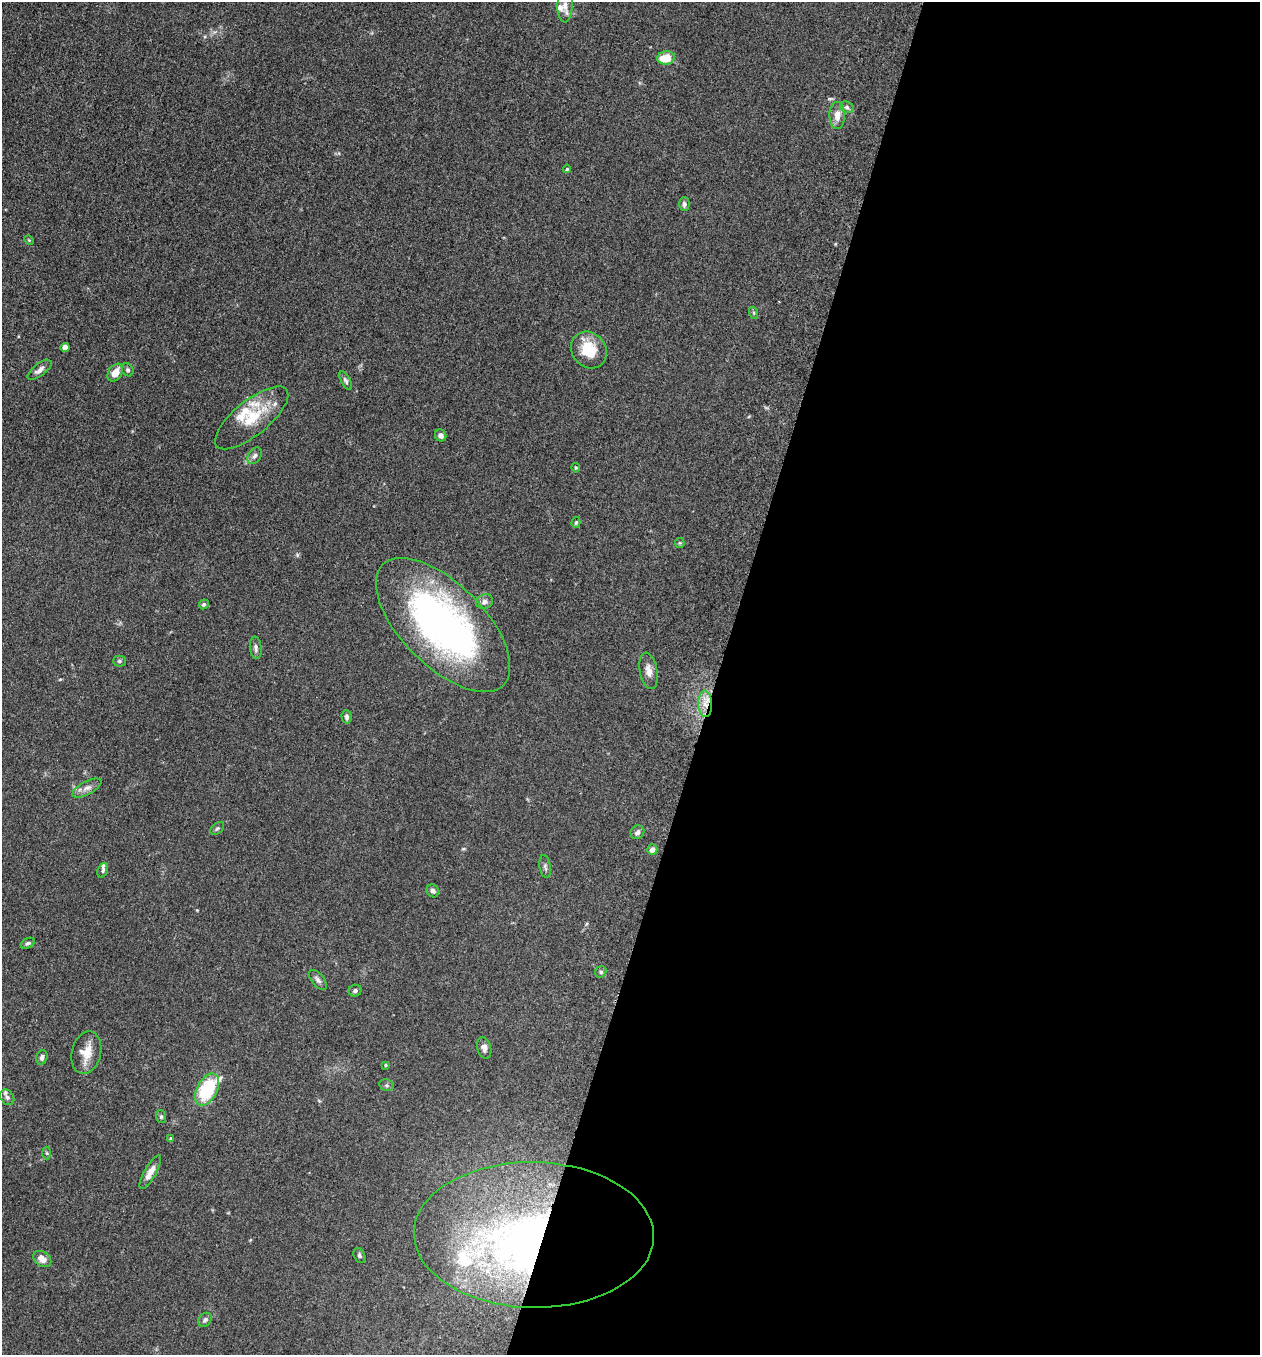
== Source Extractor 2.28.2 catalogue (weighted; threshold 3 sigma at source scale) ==
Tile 12 of 4 x 4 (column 4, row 3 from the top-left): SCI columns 3971-5228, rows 1370-2722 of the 5507 x 5462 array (HDU 1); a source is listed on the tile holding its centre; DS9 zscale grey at full resolution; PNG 1262 x 1357 px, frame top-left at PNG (2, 2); each listed source drawn as its Kron ellipse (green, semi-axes under 4 px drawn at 4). Shown black and unused: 43% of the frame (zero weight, under 3 of 5 exposures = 3% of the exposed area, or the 3 px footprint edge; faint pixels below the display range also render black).
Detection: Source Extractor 2.28.2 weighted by HDU 2 'WHT'; one run over the whole footprint, this tile lists its part. Background 0.0767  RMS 0.0066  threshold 0.0296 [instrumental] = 3 sigma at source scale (4.5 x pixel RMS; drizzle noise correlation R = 1.50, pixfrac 1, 0.05/0.05 arcsec/px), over >= 5 px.
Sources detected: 66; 2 inside a brighter object's white glare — neither listed nor drawn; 10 inside a brighter listed object's ellipse — not listed separately; the other 54 listed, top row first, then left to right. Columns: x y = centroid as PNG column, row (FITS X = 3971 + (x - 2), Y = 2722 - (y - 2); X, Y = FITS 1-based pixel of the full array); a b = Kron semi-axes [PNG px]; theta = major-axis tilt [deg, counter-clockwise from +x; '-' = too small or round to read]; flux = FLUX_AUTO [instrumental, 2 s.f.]
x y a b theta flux
565 5 17 7 87 4.8
666 58 9 6 12 12
847 107 7 5 -24 1.5
837 116 13 7 -89 5.8
567 169 4 4 - 0.78
684 204 7 5 90 1.8
29 240 5 4 - 0.65
754 313 6 4 -72 0.81
65 347 4 4 - 7.7
589 350 19 16 -50 18
40 370 14 6 38 3.4
128 370 7 5 -64 1.4
115 373 10 6 55 6.2
346 381 10 4 -62 1.5
252 418 45 17 39 24
441 435 6 5 - 2.3
255 456 9 6 56 2.1
576 468 5 4 - 0.76
576 522 5 4 - 0.96
680 543 5 5 - 0.76
485 602 8 7 - 2.6
204 604 5 4 - 1.1
443 625 85 41 -45 240
256 648 11 6 -85 2.1
119 661 6 5 - 1.2
649 671 18 8 -80 5
705 704 13 7 -88 6
346 717 7 5 -85 1.5
87 788 16 6 28 3.6
217 828 8 5 40 1.2
637 832 7 6 - 2.3
652 850 5 5 - 3.3
545 867 12 5 -81 1.7
103 870 7 5 67 1.3
433 891 7 6 - 2
28 943 7 5 27 1.4
601 972 6 5 - 1.1
318 980 11 6 -51 2.3
355 991 7 5 21 1.7
484 1048 11 7 -76 3.1
86 1053 21 14 76 10
42 1057 7 5 72 2.2
386 1065 3 3 - 0.71
387 1085 7 5 -20 1.3
207 1089 17 10 62 41
7 1097 8 6 -53 2.3
161 1117 6 5 - 0.99
170 1138 4 3 - 0.67
47 1153 6 4 -88 0.93
150 1172 19 6 60 5.6
534 1235 120 73 -1 320
359 1255 8 5 -63 1.3
42 1259 10 7 -35 4.8
205 1320 7 6 - 1.9
Overlapping masked pixels (flux is a lower limit): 2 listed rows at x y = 705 704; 534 1235